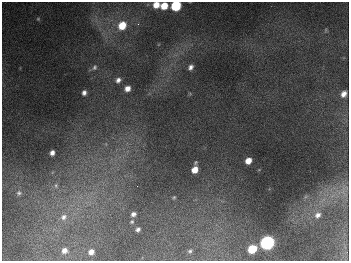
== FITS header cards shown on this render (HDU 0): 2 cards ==
NAXIS1  =                  347
NAXIS2  =                  259

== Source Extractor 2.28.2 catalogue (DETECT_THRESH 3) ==
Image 347 x 259 px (HDU 0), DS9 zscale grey, 1 PNG px = 1 image px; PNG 351 x 263 px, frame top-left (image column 1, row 259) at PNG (2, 2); no overlay
Background 674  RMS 50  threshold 150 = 3 sigma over >= 5 px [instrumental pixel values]
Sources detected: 31; all 31 listed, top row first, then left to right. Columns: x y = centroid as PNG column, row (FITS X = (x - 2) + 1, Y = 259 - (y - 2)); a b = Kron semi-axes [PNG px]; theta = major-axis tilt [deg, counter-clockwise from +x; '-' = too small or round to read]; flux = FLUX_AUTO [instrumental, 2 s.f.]
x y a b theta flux
156 5 6 6 - 4.2e+04
164 6 6 5 - 6.5e+04
176 6 6 6 - 2.6e+05
38 19 5 4 - 3.9e+03
138 24 3 3 - 4.4e+03
122 25 8 7 - 8.1e+04
326 30 6 4 89 3.7e+03
94 67 8 6 59 8.6e+03
190 67 6 5 - 1.3e+04
118 80 7 5 41 1.3e+04
127 89 5 5 - 2.3e+04
84 93 5 4 - 1.2e+04
344 94 7 6 - 2.0e+04
52 153 5 4 - 1.6e+04
248 161 6 5 - 3.4e+04
195 170 6 5 - 4.0e+04
56 186 8 6 -75 1.1e+04
137 186 2 2 - 1.4e+03
343 192 11 5 -80 1.9e+04
19 193 7 7 - 1.0e+04
174 197 6 4 62 3.8e+03
133 214 6 5 - 1.3e+04
318 215 9 8 - 1.8e+04
63 217 10 9 - 2.3e+04
132 222 6 5 - 5.6e+03
138 229 4 4 - 9.9e+03
267 243 7 6 - 1.1e+06
252 249 6 5 - 1.2e+05
64 250 5 5 - 1.8e+04
190 251 6 4 15 5.8e+03
91 252 5 5 - 1.9e+04
At the frame edge (FLAGS 8, measured only in part): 2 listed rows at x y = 156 5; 176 6